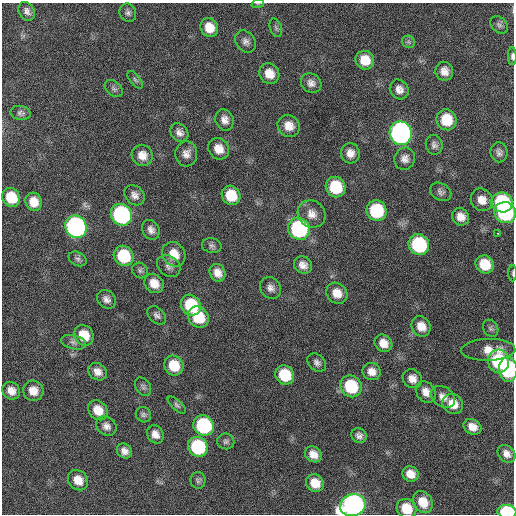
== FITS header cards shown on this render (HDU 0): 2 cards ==
NAXIS1  =                  512 / Axis length
NAXIS2  =                  512 / Axis length

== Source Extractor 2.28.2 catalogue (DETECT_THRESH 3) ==
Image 512 x 512 px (HDU 0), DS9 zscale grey, 1 PNG px = 1 image px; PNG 516 x 516 px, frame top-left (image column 1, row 512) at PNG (2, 3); each listed source drawn as its Kron ellipse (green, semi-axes under 4 px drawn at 4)
Background 115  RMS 11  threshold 34.1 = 3 sigma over >= 5 px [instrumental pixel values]
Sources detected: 106; all 106 listed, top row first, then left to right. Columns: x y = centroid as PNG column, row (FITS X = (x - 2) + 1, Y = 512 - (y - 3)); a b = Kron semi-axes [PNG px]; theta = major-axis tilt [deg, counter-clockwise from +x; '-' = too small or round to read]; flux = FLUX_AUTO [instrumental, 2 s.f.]
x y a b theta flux
258 3 6 4 19 910
27 11 10 7 -60 3700
128 13 9 8 - 2700
499 25 10 7 -47 2500
209 28 10 8 -61 11000
276 28 9 6 -72 1900
246 41 12 9 -52 4000
408 42 7 6 - 1700
512 56 9 4 -89 2200
365 60 9 9 - 14000
444 71 9 9 - 5800
269 74 11 9 -59 9900
135 80 10 5 -52 2000
311 83 11 9 -37 4500
114 88 10 7 -38 2400
399 89 10 9 - 5400
21 113 10 7 -10 2500
224 120 11 9 -70 5400
446 120 10 10 - 23000
289 126 11 10 - 9000
179 132 10 8 -47 4200
401 133 12 11 - 300000
434 145 10 8 -74 3100
219 149 11 10 - 9300
499 152 10 8 -83 3300
350 153 10 9 - 6300
186 154 12 11 - 5600
142 155 11 10 - 8300
405 159 11 10 - 4900
336 187 10 9 - 33000
441 192 11 8 -31 3100
135 195 11 9 -45 4400
231 195 10 9 - 20000
11 197 10 8 -56 21000
482 200 12 10 -51 8200
34 202 9 8 - 10000
502 202 10 10 - 66000
376 211 10 10 - 50000
505 213 11 10 - 84000
312 214 14 13 - 8100
121 215 11 10 - 140000
461 217 9 8 - 6800
76 227 11 10 - 230000
299 229 11 10 - 99000
151 230 10 8 -61 4200
497 233 3 2 - 9100
419 245 11 10 - 73000
212 246 10 7 -11 2500
174 254 13 11 -53 13000
124 256 10 9 - 37000
78 259 9 6 -26 2400
485 264 10 8 -40 19000
303 265 9 8 - 5700
169 266 12 10 -37 4300
140 270 8 7 - 2100
217 273 9 7 -61 6300
513 273 8 3 -90 1100
154 283 10 9 - 9300
270 288 11 10 - 4600
337 293 11 10 - 9800
106 299 10 8 -38 4000
191 305 11 9 -52 40000
157 315 11 7 -44 2900
198 317 11 9 -53 28000
421 326 10 9 - 8900
491 328 9 7 -56 1900
84 335 11 9 -56 18000
74 342 13 7 -14 3200
383 343 9 8 - 8100
488 350 27 11 1 12000
499 361 11 10 - 55000
317 362 10 8 -42 3200
174 366 10 9 - 19000
508 369 12 9 -87 58000
98 372 10 8 -35 5800
372 372 9 8 - 6300
285 375 10 9 - 27000
412 379 10 9 - 6500
351 386 11 10 - 41000
143 387 10 7 -55 2300
11 391 9 8 - 6800
33 391 10 10 - 8500
426 392 11 9 -51 6700
443 397 13 9 -34 6000
453 404 11 9 -39 11000
177 405 11 5 -42 1900
98 410 11 9 -45 12000
143 415 8 7 - 2200
204 425 11 9 -41 82000
106 426 11 9 -38 4300
472 427 9 7 -31 7500
155 434 10 8 -57 5800
359 436 8 7 - 3500
226 441 8 8 - 2400
198 447 10 9 - 61000
124 451 8 7 - 4300
313 454 9 7 -35 7300
507 454 10 8 -44 5300
410 474 8 7 - 7700
78 480 11 9 -46 10000
198 480 8 7 - 2100
315 483 9 8 - 12000
423 502 11 9 -56 12000
353 505 13 11 15 340000
406 508 10 9 - 18000
507 512 9 7 -4 52000
At the frame edge (FLAGS 8, measured only in part): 6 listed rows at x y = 258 3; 512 56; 513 273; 353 505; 406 508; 507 512